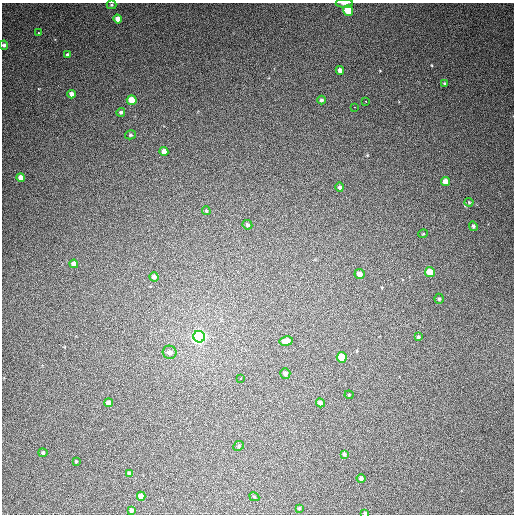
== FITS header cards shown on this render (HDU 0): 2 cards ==
NAXIS1  =                  512
NAXIS2  =                  512

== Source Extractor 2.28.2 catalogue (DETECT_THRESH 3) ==
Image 512 x 512 px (HDU 0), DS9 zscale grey, 1 PNG px = 1 image px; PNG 516 x 516 px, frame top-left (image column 1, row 512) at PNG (2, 3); each listed source drawn as its Kron ellipse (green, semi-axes under 4 px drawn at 4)
Background 399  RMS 10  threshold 30.7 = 3 sigma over >= 5 px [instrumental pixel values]
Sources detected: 51; all 51 listed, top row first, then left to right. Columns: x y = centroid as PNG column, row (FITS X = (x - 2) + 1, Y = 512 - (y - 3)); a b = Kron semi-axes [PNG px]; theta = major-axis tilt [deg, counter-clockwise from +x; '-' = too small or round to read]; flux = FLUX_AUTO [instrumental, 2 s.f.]
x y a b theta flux
344 4 9 4 -2 1800
111 5 5 4 - 770
348 10 5 5 - 18000
118 19 4 4 - 5200
38 32 3 3 - 3200
4 45 4 4 - 1300
68 55 4 4 - 1500
340 71 4 4 - 3200
445 83 4 3 - 1100
72 94 4 4 - 3400
132 100 5 4 - 9600
322 100 4 4 - 1600
366 101 3 2 - 5200
354 107 2 2 - 2600
121 112 4 4 - 1200
130 135 5 4 - 970
164 151 4 4 - 4900
21 178 4 4 - 4400
445 182 4 4 - 7000
340 187 4 4 - 1500
469 202 4 4 - 670
206 211 4 3 - 980
247 225 5 4 - 1400
473 226 5 4 - 1200
423 234 5 3 - 500
74 264 4 4 - 3300
430 272 5 4 - 15000
359 274 5 5 - 4600
154 277 5 4 - 2400
439 299 5 4 - 970
199 337 6 5 - 270000
418 337 4 4 - 840
286 341 7 4 9 8500
170 352 7 6 - 3400
342 357 5 5 - 16000
285 373 5 5 - 2500
241 378 4 3 - 11000
349 395 4 4 - 630
109 403 4 4 - 3500
320 403 4 4 - 3800
239 446 5 4 - 1000
43 453 4 4 - 1300
344 454 4 3 - 1200
76 461 4 3 - 620
129 474 4 4 - 2000
361 479 4 4 - 1900
141 496 4 4 - 4800
254 497 5 4 - 710
299 508 4 4 - 790
131 510 4 3 - 1800
365 513 3 3 - 860
At the frame edge (FLAGS 8, measured only in part): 3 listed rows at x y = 344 4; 4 45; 365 513